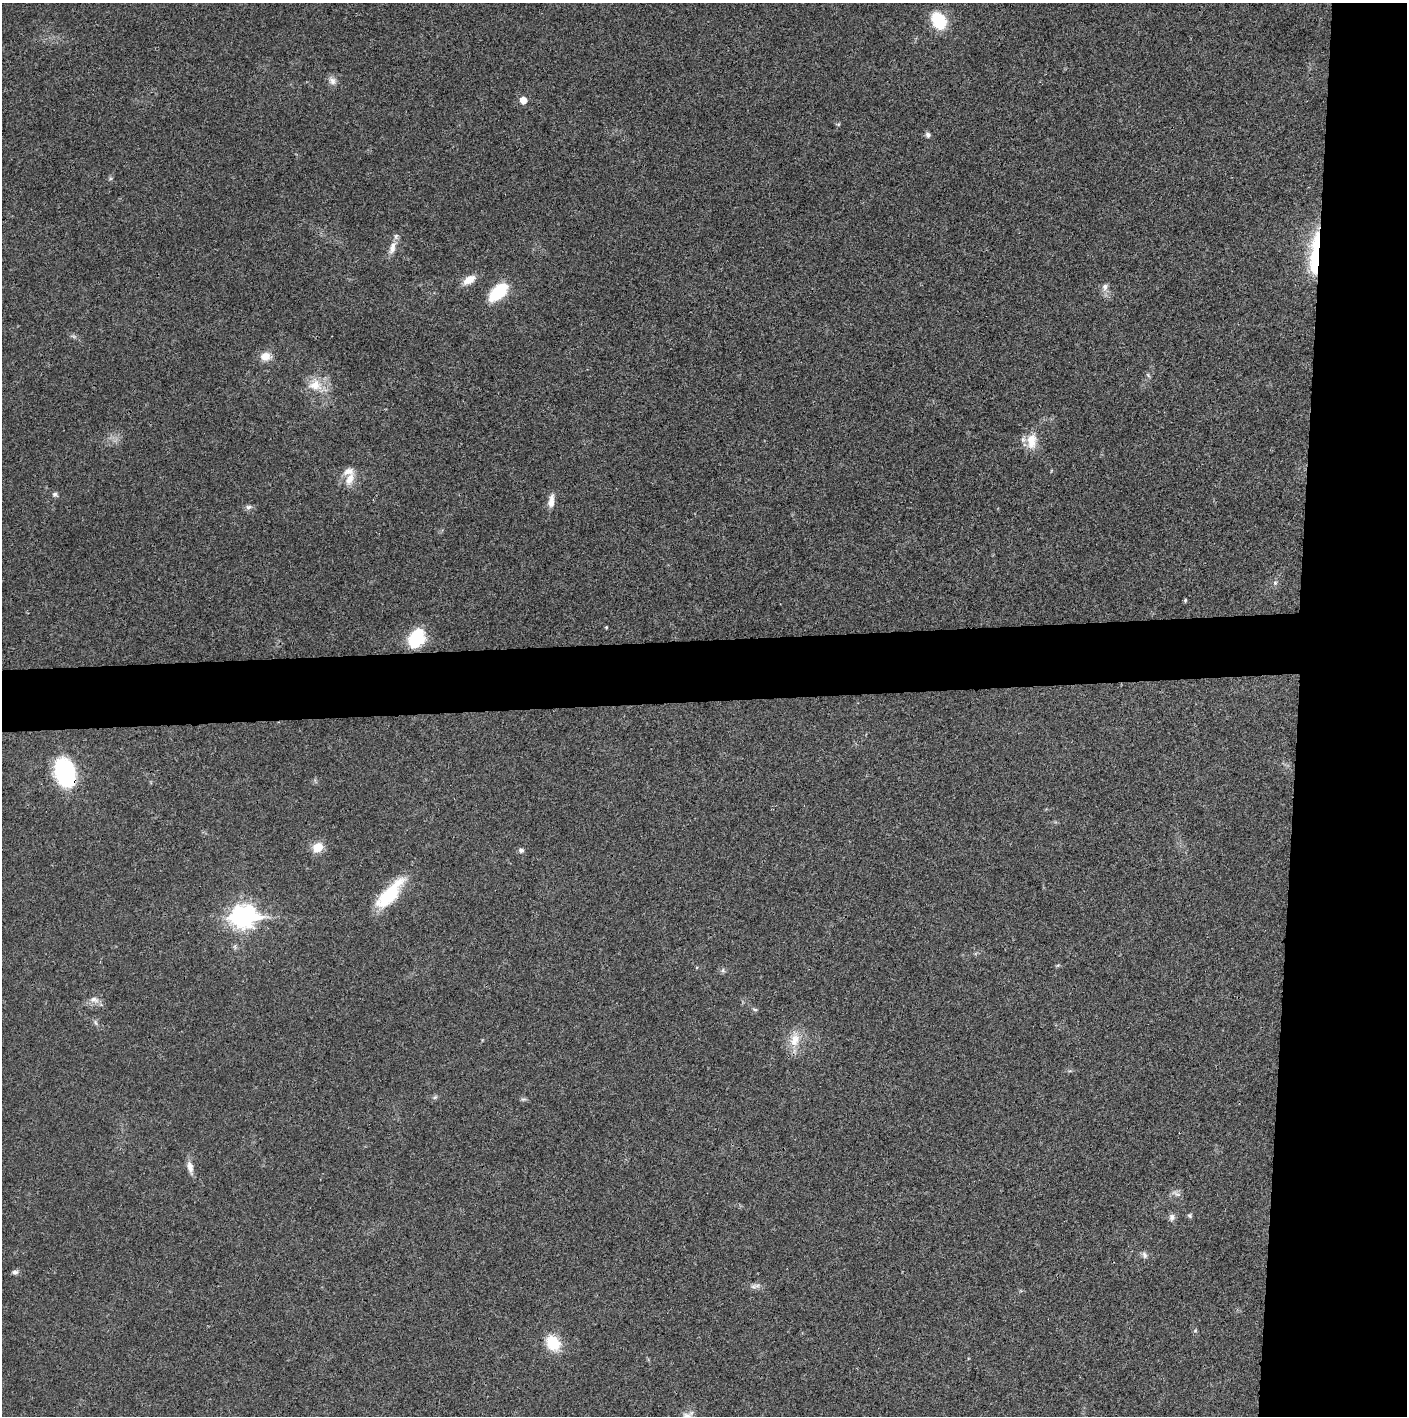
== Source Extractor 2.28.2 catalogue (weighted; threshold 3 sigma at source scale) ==
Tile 6 of 3 x 3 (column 3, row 2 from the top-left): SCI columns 2814-4218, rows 1417-2830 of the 4219 x 4245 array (HDU 1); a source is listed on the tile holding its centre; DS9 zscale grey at full resolution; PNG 1409 x 1418 px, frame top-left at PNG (2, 3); no overlay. Shown black and unused: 12% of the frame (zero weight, under 3 of 4 exposures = <1% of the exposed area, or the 3 px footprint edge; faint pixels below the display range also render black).
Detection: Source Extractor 2.28.2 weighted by HDU 2 'WHT'; one run over the whole footprint, this tile lists its part. Background 0.0195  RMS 0.0041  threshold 0.0186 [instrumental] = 3 sigma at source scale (4.5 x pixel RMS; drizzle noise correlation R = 1.50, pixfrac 1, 0.05/0.05 arcsec/px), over >= 5 px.
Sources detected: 45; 1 inside a brighter object's white glare — not listed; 1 inside a brighter listed object's ellipse — not listed separately; the other 43 listed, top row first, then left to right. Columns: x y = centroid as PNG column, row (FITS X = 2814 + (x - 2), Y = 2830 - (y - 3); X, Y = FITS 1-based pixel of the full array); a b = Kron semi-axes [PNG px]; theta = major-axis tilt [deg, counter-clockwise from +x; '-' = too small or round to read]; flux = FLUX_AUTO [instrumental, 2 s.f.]
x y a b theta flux
939 21 16 11 -59 19
332 81 12 9 -57 2.2
523 100 5 5 - 4.9
838 124 6 4 -17 0.48
928 135 7 5 -84 1.1
392 248 17 8 75 3.7
1317 257 56 15 90 34
469 280 15 8 30 5
1105 287 9 8 - 1.8
498 292 21 11 44 19
265 356 13 11 7 4.3
1148 375 7 4 -46 0.66
315 385 21 17 -3 8.3
1032 441 22 13 88 6.8
349 479 19 10 62 5
55 494 7 6 - 1
551 501 17 7 81 3.3
248 507 8 6 28 1.2
1275 583 6 5 - 0.78
1185 600 4 3 - 0.58
606 627 4 3 - 0.39
416 639 18 12 63 23
65 773 25 17 -74 49
318 847 12 10 24 6.1
521 850 7 6 - 1
390 894 41 14 48 20
244 916 11 8 1 260
723 970 8 5 -72 0.84
94 1000 14 8 -11 2.5
755 1009 7 3 -9 0.61
95 1022 8 3 -71 0.81
795 1040 22 13 74 7.1
435 1097 7 4 44 0.73
523 1099 8 4 0 0.74
190 1167 17 7 -77 3
1176 1194 15 5 -24 1.4
1189 1216 6 6 - 0.72
1172 1217 10 7 88 1.6
1144 1255 9 7 -73 1.3
15 1272 7 6 - 1.2
753 1287 11 6 23 1.5
1195 1331 6 4 20 0.45
553 1343 15 12 -52 13
Overlapping masked pixels (flux is a lower limit): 2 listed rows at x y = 1317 257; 65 773